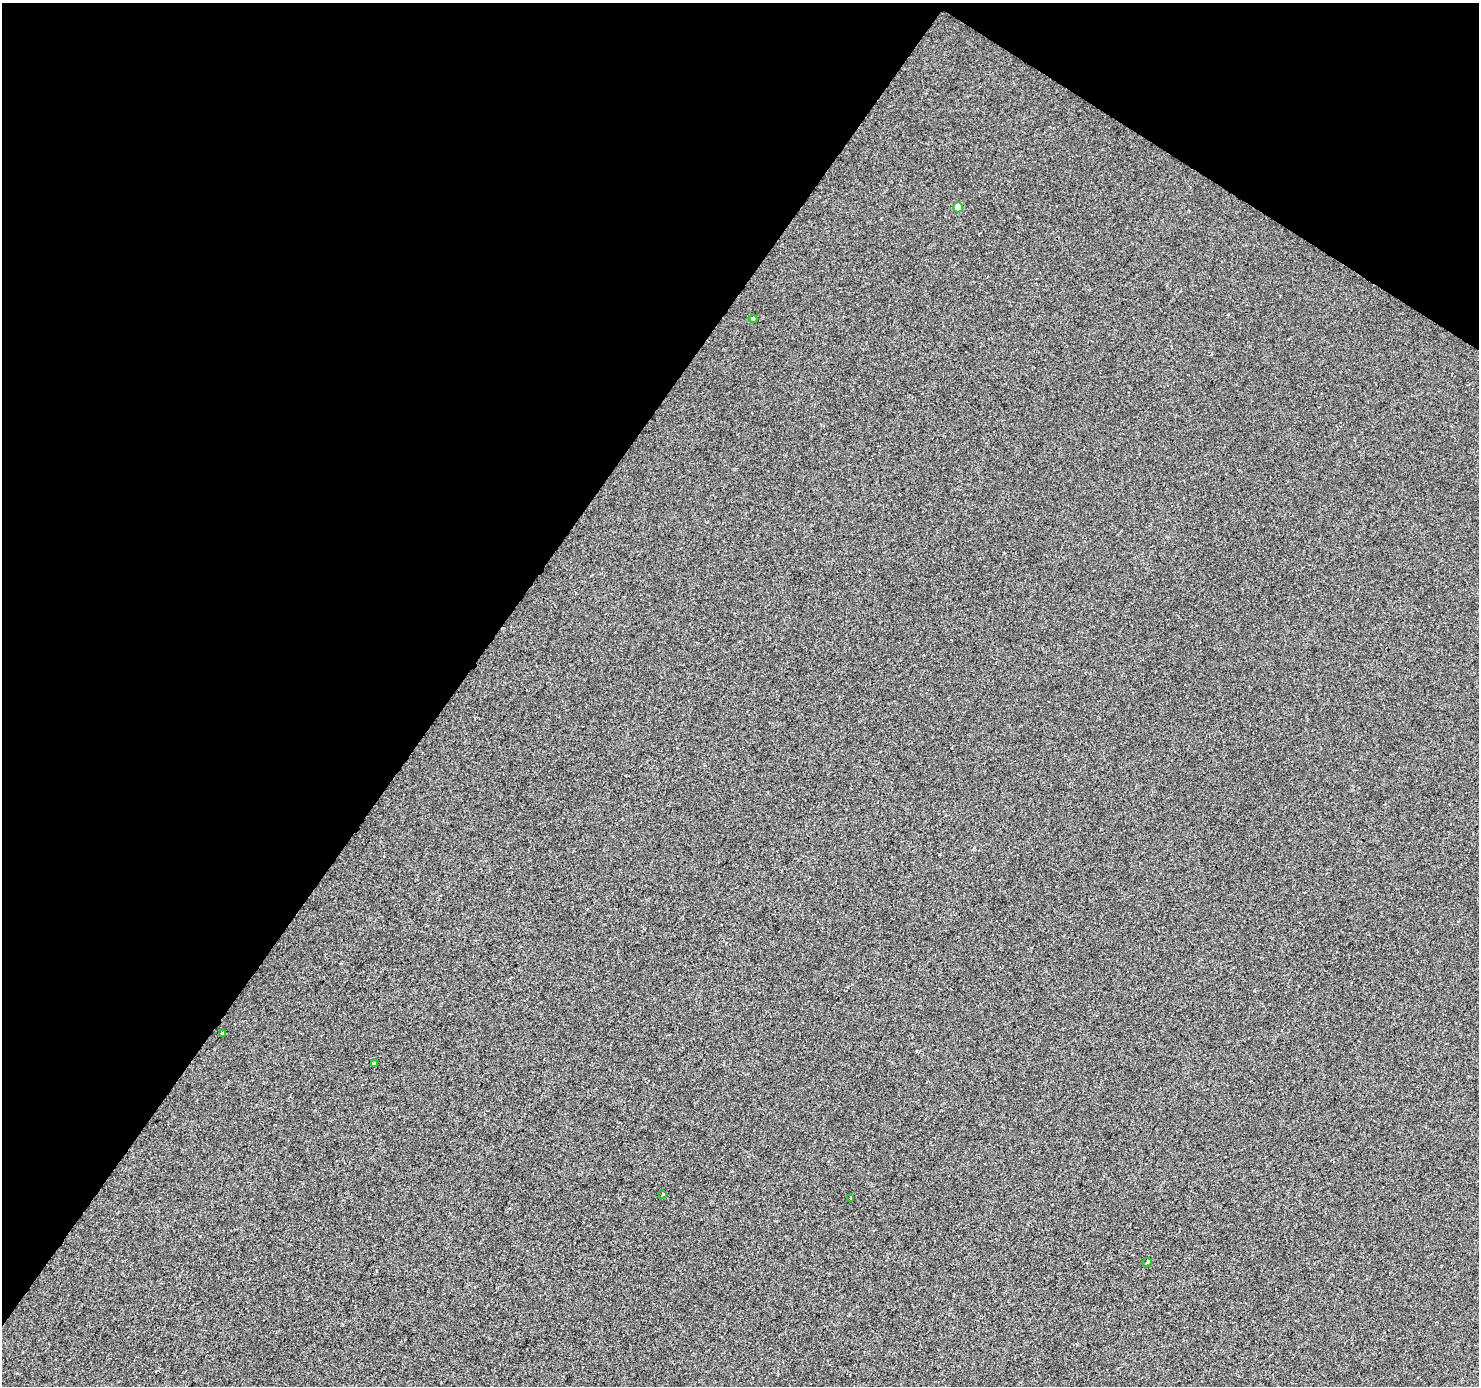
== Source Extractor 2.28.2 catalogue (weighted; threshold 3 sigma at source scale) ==
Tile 2 of 4 x 4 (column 2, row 1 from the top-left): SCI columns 1484-2960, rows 4405-5788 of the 5915 x 5974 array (HDU 1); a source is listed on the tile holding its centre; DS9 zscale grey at full resolution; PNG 1481 x 1388 px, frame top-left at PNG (2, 3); each listed source drawn as its Kron ellipse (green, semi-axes under 4 px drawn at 4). Shown black and unused: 35% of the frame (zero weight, under 2 of 3 exposures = <1% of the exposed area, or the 3 px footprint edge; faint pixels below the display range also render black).
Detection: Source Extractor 2.28.2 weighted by HDU 2 'WHT'; one run over the whole footprint, this tile lists its part. Background -2.79e-04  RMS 0.0042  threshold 0.0188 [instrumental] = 3 sigma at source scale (4.5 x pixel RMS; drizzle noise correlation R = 1.50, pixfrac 1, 0.0396/0.0396 arcsec/px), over >= 5 px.
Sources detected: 7; all 7 listed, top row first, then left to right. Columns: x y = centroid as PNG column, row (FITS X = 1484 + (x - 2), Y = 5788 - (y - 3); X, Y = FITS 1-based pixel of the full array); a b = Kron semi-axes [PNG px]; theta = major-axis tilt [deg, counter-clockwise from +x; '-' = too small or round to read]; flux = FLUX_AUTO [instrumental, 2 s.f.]
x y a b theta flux
958 207 5 5 - 4.6
753 319 4 4 - 0.57
222 1033 4 3 - 0.88
374 1064 3 3 - 0.47
663 1194 4 3 - 0.98
851 1198 3 3 - 0.77
1147 1263 5 3 - 0.52